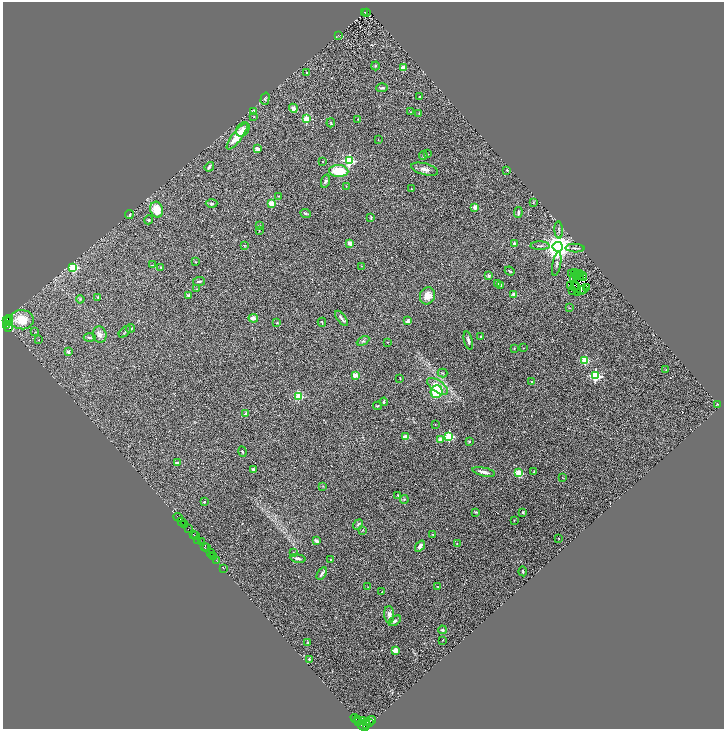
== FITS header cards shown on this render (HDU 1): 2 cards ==
NAXIS1  =                 1443
NAXIS2  =                 1453

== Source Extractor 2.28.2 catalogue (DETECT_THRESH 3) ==
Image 1443 x 1453 px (HDU 1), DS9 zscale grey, zoomed out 1/2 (1 PNG px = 2 x 2 image px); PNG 726 x 731 px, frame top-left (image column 2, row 1453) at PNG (3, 2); each listed source drawn as its Kron ellipse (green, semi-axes under 4 px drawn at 4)
Background 0.188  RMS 0.023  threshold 0.0695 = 3 sigma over >= 5 px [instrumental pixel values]
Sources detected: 236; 46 cannot appear on this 1/2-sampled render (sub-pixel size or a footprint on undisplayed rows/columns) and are neither listed nor drawn; the other 190 listed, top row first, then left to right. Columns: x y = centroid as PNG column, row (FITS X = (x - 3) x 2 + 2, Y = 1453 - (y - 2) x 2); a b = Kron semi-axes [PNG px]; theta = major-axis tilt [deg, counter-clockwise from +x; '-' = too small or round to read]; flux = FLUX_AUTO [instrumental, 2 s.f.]
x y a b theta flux
364 12 2 1 - 2.9
366 13 2 1 - 8.2
338 35 3 2 - 1.9
375 66 4 3 - 5.2
403 68 2 2 - 97
307 73 3 2 - 2.8
382 88 5 3 - 8.9
420 97 3 2 - 4.7
265 99 6 4 73 6.6
293 108 4 4 - 20
253 111 3 3 - 6.5
411 112 3 2 - 3.1
419 113 4 3 - 3.3
254 117 2 2 - 3.7
306 119 3 3 - 220
358 119 2 2 - 1.7
331 123 4 3 - 5
243 129 8 6 50 24
237 136 16 5 53 110
378 140 3 2 - 1.7
257 149 3 3 - 27
428 154 2 2 - 1.7
423 156 4 2 - 4.1
349 161 4 3 - 470
322 162 3 2 - 1.7
209 167 5 2 - 11
425 169 14 6 -15 26
507 170 2 2 - 5.9
339 171 9 6 -4 130
325 181 6 4 72 9.4
346 186 3 2 - 2
411 189 4 2 - 1.9
279 196 2 2 - 4.5
533 202 3 2 - 2.6
212 203 6 4 2 6.9
271 204 2 2 - 100
475 207 2 2 - 65
157 210 8 6 -72 91
305 213 5 3 - 6.5
518 213 5 2 - 7.4
129 215 4 3 - 6.9
371 218 4 3 - 4.3
149 220 4 3 - 5.4
259 225 2 2 - 3.5
559 230 8 3 -85 7.6
259 231 2 2 - 1.8
350 243 4 3 - 18
514 243 3 2 - 7.3
244 245 3 3 - 3
540 246 9 2 0 7.9
558 247 5 5 - 5700
575 248 9 3 -3 7.8
196 262 3 2 - 2.6
557 264 12 3 79 9.1
152 265 3 2 - 2.8
361 266 2 2 - 1.2
73 267 3 3 - 300
161 268 3 2 - 3
510 271 5 2 - 4.6
571 273 3 1 - 8.9
574 273 4 1 - 7.4
579 273 2 1 - 3.3
578 274 2 1 - 1.3
582 275 2 1 - 0.64
489 276 2 2 - 41
576 276 2 1 - 2.2
580 276 2 1 - 3.5
583 277 2 1 - 2
573 278 2 1 - 2.1
199 281 6 3 7 6.6
497 283 2 2 - 10
500 285 4 3 - 5.6
575 285 3 1 - 1.5
570 286 2 1 - 1.3
575 287 3 1 - 1.8
586 287 2 1 - 1.7
197 289 3 2 - 2.3
572 290 2 1 - 1.8
583 290 3 2 - 2.1
581 291 2 1 - 3.1
578 293 2 1 - 3.7
188 295 3 3 - 8
514 295 2 2 - 76
427 296 9 7 67 39
98 297 3 2 - 3.7
80 299 4 3 - 4.4
569 308 3 2 - 3
253 318 5 3 - 23
341 318 9 2 -54 12
9 319 3 2 - 16
7 320 2 1 - 22
22 320 12 9 -5 84
9 321 2 1 - 47
407 321 4 3 - 13
322 322 4 2 - 4.2
277 323 3 3 - 3
7 325 2 1 - 90
9 327 2 2 - 79
130 328 4 2 - 3.7
35 332 3 2 - 2.2
125 332 7 2 43 5
100 334 8 7 - 20
90 337 6 3 -2 4.7
481 337 3 2 - 6.2
39 340 2 1 - 1.2
363 341 7 4 29 9.8
468 341 9 3 -75 15
387 342 2 2 - 1.7
523 348 2 2 - 1.6
514 349 2 2 - 3.4
68 352 4 3 - 11
585 360 3 3 - 180
666 370 3 2 - 2.6
443 373 5 2 - 3.9
355 375 2 2 - 64
595 376 4 3 - 510
400 378 3 2 - 2.7
532 381 2 2 - 5.9
438 386 12 6 -35 75
437 392 6 6 - 150
299 396 3 3 - 170
384 402 4 3 - 6
718 404 3 2 - 2.5
378 406 4 2 - 3.7
246 414 3 2 - 16
435 424 2 2 - 1.6
449 436 3 3 - 340
405 437 2 2 - 83
440 439 3 2 - 49
469 442 4 3 - 3.9
242 452 5 2 - 3.7
177 463 2 2 - 21
253 469 2 2 - 15
484 472 11 3 -12 23
534 472 3 2 - 2.6
519 473 3 3 - 170
562 477 3 2 - 1.7
323 486 3 2 - 2.2
398 495 3 2 - 3.9
404 499 4 3 - 4.6
204 502 2 2 - 6.4
476 512 3 3 - 5.7
523 512 4 3 - 6.1
178 518 5 1 - 13
514 520 2 2 - 2.4
181 521 2 1 - 11
185 525 3 2 - 140
358 525 6 3 52 7
189 529 3 1 - 22
363 530 3 2 - 2.7
433 534 2 2 - 13
193 535 2 1 - 86
196 535 2 2 - 160
559 539 2 2 - 1.7
198 540 4 1 - 67
316 541 4 2 - 20
201 542 2 1 - 19
457 544 3 2 - 2.4
420 546 6 4 53 17
205 547 3 2 - 20
207 547 2 1 - 19
210 552 2 1 - 8.4
293 553 4 3 - 5.3
212 556 2 1 - 190
213 557 3 2 - 250
298 558 8 4 -9 12
330 559 2 2 - 6.5
217 561 2 1 - 16
223 568 2 1 - 6
523 571 5 2 - 4.6
322 573 7 2 58 11
368 587 2 2 - 1.5
438 587 2 2 - 1.9
382 592 3 2 - 3
389 615 9 5 -87 22
395 621 7 3 36 9.1
442 630 4 3 - 6.3
443 640 2 2 - 2.2
307 643 4 2 - 3.1
395 650 2 2 - 68
309 659 2 2 - 9.3
355 719 5 3 - 430
358 720 3 2 - 170
359 721 3 1 - 410
363 721 3 1 - 84
370 721 6 2 12 100
366 722 3 1 - 260
369 723 2 1 - 62
366 725 2 1 - 230
362 726 7 2 -38 330
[46 sub-pixel or undisplayed-footprint detections neither listed nor drawn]